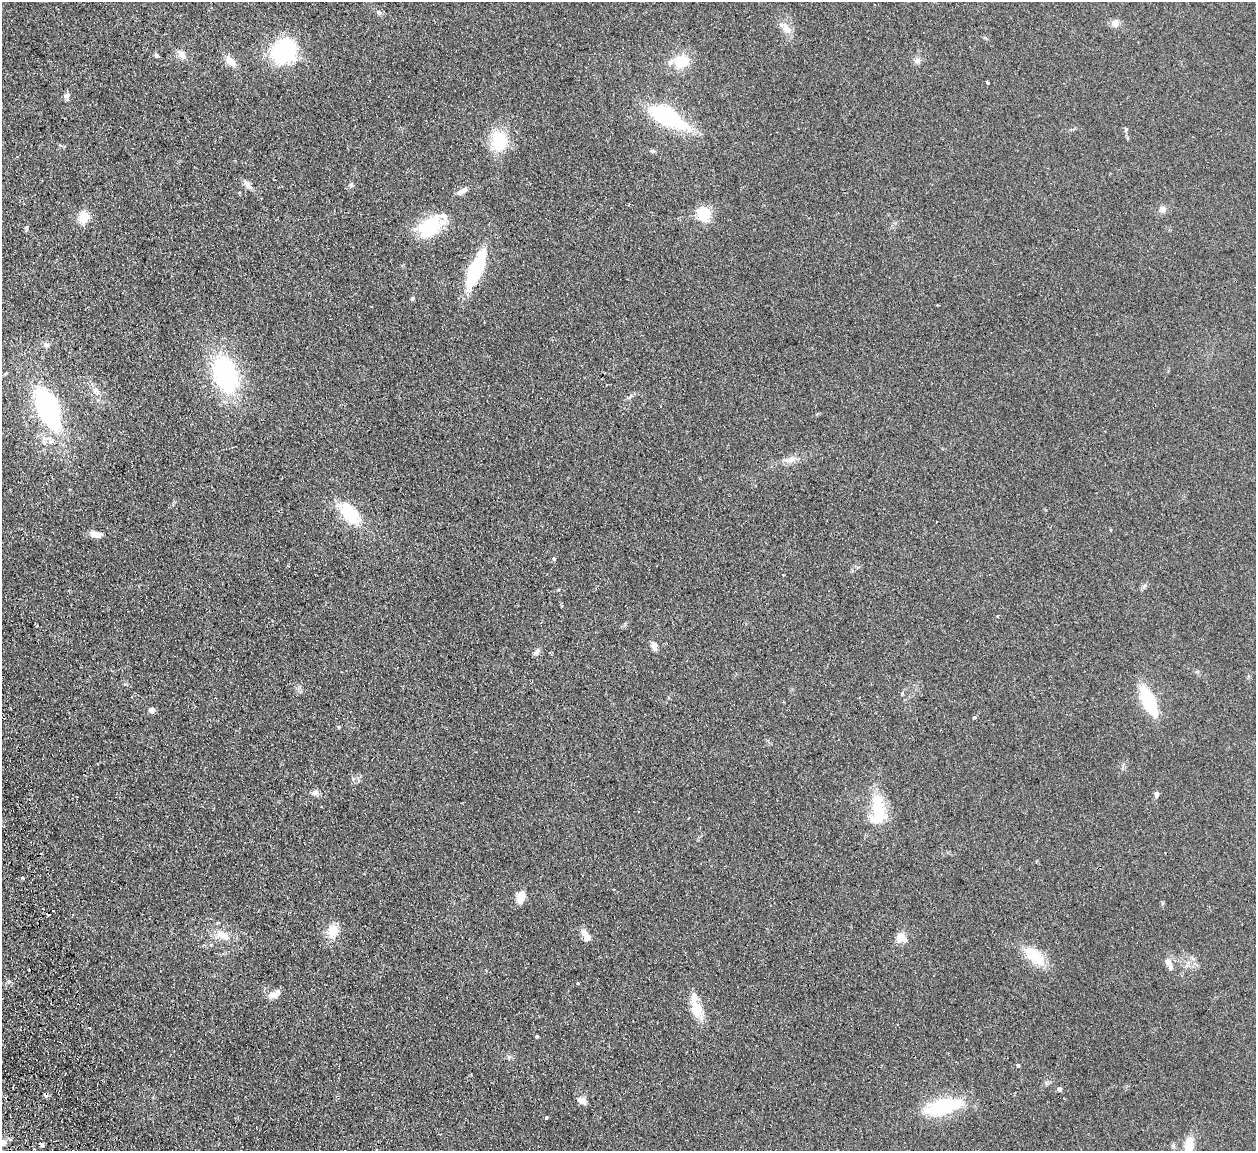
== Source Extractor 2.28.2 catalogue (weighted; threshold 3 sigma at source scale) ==
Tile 7 of 4 x 4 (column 3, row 2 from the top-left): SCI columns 2568-3821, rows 2458-3606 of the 5132 x 5031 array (HDU 1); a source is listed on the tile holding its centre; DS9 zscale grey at full resolution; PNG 1258 x 1153 px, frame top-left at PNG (2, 2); no overlay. Shown black and unused: <1% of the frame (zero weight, under 2 of 3 exposures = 3% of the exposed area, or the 3 px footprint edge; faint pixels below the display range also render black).
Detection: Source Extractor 2.28.2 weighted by HDU 2 'WHT'; one run over the whole footprint, this tile lists its part. Background 0.136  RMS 0.011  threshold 0.0505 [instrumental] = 3 sigma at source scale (4.5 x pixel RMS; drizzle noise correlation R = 1.50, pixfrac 1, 0.05/0.05 arcsec/px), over >= 5 px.
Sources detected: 78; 1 inside a brighter object's white glare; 4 cosmic-ray / hot-pixel residue — not listed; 3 inside a brighter listed object's ellipse — not listed separately; the other 70 listed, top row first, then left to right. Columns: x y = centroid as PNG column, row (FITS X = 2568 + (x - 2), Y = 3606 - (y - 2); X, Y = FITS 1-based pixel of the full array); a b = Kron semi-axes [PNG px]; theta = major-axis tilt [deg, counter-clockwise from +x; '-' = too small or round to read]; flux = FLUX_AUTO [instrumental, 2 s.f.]
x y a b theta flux
379 12 7 4 -19 2
1115 23 12 9 76 5.3
786 29 19 10 -60 11
284 50 23 20 53 110
156 55 5 4 - 3.3
182 55 12 8 -40 6.4
917 60 10 7 33 4.2
231 61 17 9 -49 10
682 61 14 11 17 34
987 82 3 3 - 2.4
67 95 10 7 61 3.5
666 116 29 13 -28 140
1126 129 5 5 - 1.4
499 141 22 17 84 44
653 151 7 5 -15 1.9
247 184 16 6 -51 5.3
351 184 7 5 71 1.9
463 191 14 6 27 6.7
1163 209 9 8 - 5
704 213 6 6 - 170
84 217 13 11 62 17
430 226 31 21 25 50
27 228 9 3 86 1.7
476 270 35 11 67 89
412 298 5 4 - 1.4
46 345 8 7 - 3
226 374 35 21 -75 150
96 389 8 7 - 4
630 396 6 4 70 1.7
47 408 40 19 -66 160
791 459 13 8 22 7.4
349 513 25 14 -49 52
96 534 12 7 -15 8.5
554 558 3 3 - 4
783 575 3 2 - 0.71
1144 586 6 5 - 2.2
998 616 3 3 - 1.9
654 646 10 6 -74 6.3
537 652 10 6 59 3.2
1148 701 25 10 -65 70
152 710 5 4 - 9.8
974 717 4 3 - 1.8
338 727 5 4 - 1.2
315 793 9 7 -4 4
1156 794 8 5 80 2.8
878 810 39 17 89 48
23 878 3 3 - 6.7
521 897 14 9 68 12
53 911 3 2 - 2.5
332 931 16 14 86 16
585 934 15 7 -54 9.5
222 935 22 12 -23 15
901 937 10 9 - 13
1034 956 32 15 -40 29
1168 961 10 8 -61 6
578 983 3 3 - 1.7
274 994 16 7 30 8.5
697 1008 26 14 -67 23
537 1036 3 3 - 3.4
509 1057 6 6 - 2.2
1018 1065 4 3 - 1.8
1059 1089 6 5 - 2.3
46 1095 4 3 - 7.8
582 1101 13 7 -35 5.7
943 1106 42 15 15 71
546 1117 4 3 - 1.8
440 1134 3 3 - 0.97
2 1142 13 9 -16 10
42 1145 4 3 - 4.3
1189 1145 15 8 79 22
Overlapping masked pixels (flux is a lower limit): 1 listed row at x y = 46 1095
Isophote crosses this tile's border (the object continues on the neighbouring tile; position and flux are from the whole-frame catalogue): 2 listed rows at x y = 2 1142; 1189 1145